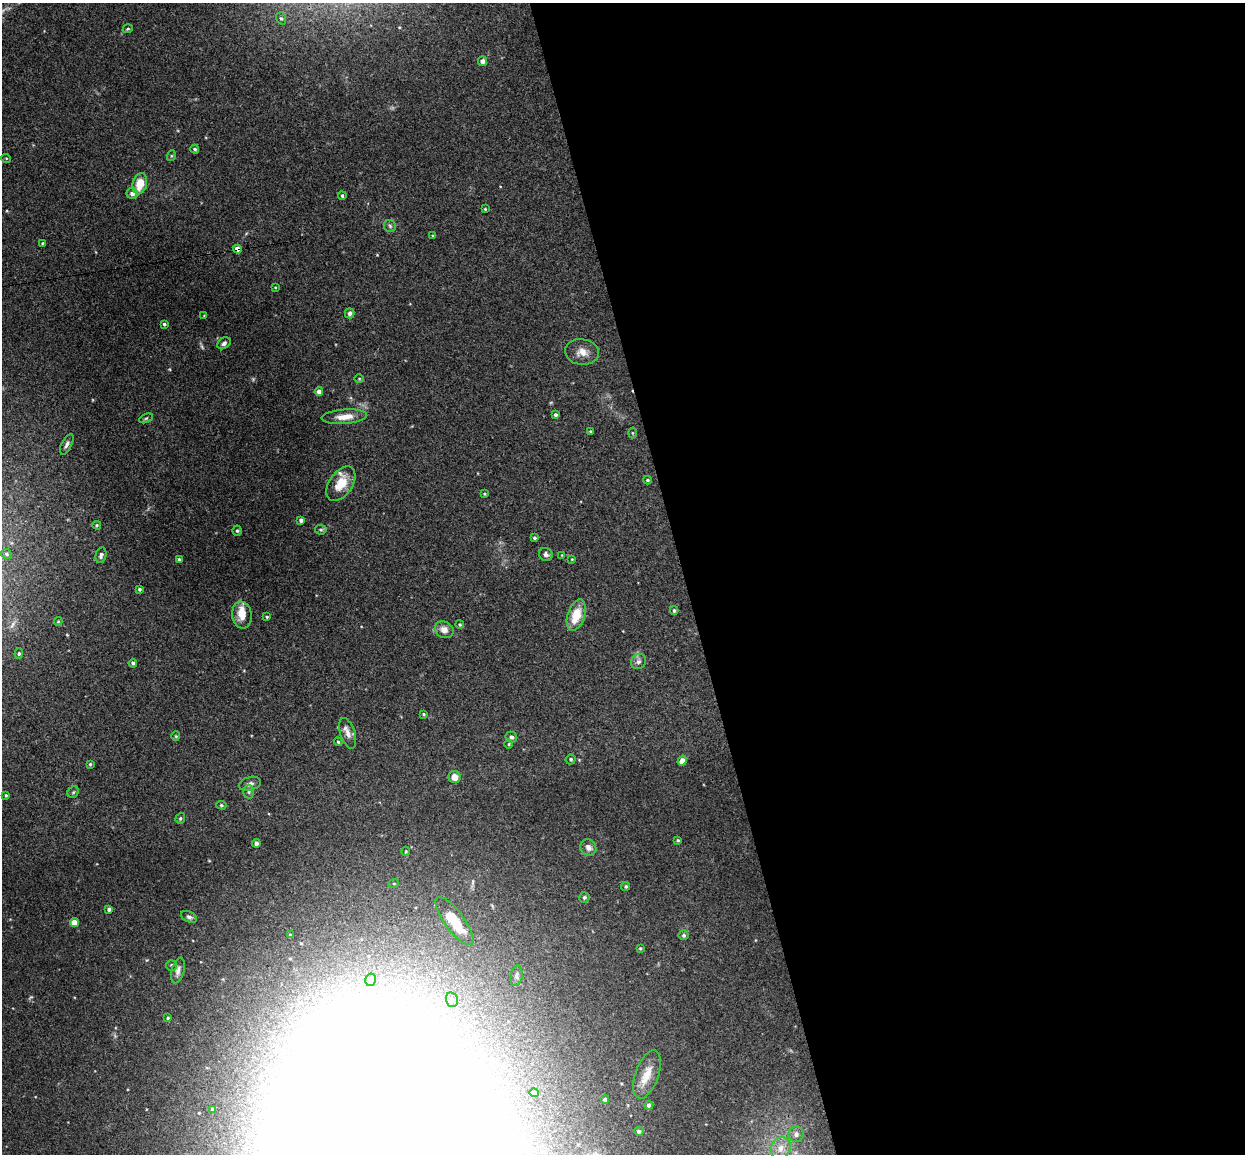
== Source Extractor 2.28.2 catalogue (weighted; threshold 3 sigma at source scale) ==
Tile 8 of 4 x 4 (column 4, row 2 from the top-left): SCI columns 3787-5029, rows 2456-3607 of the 5086 x 5029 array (HDU 1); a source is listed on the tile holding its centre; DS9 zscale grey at full resolution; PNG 1247 x 1156 px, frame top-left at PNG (2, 3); each listed source drawn as its Kron ellipse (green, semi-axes under 4 px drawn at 4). Shown black and unused: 45% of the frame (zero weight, under 3 of 4 exposures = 5% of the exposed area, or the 3 px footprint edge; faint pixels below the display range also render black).
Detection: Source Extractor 2.28.2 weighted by HDU 2 'WHT'; one run over the whole footprint, this tile lists its part. Background 0.0427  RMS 0.0043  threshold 0.0192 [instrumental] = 3 sigma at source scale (4.5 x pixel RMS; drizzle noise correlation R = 1.50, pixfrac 1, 0.05/0.05 arcsec/px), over >= 5 px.
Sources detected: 106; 2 too faint to see at this stretch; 6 inside a brighter object's white glare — neither listed nor drawn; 1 inside a brighter listed object's ellipse — not listed separately; the other 97 listed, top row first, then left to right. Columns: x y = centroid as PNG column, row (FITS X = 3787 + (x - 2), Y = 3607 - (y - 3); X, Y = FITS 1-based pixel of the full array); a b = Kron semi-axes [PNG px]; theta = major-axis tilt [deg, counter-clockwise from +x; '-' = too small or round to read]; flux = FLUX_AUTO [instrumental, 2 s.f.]
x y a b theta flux
281 18 6 5 - 0.77
128 29 5 3 - 0.44
482 61 5 4 - 1.9
195 149 4 4 - 0.64
171 156 5 3 - 0.47
6 158 5 3 - 0.32
140 184 11 7 77 7.8
132 193 6 5 - 1.8
342 196 4 3 - 0.6
485 209 3 3 - 0.4
390 226 6 6 - 0.84
433 236 3 2 - 0.36
42 243 3 3 - 0.32
237 249 4 4 - 3.2
275 287 4 3 - 0.31
350 313 5 5 - 1.1
204 316 3 3 - 0.32
164 324 3 3 - 0.71
224 343 7 5 36 1.1
582 352 17 13 -7 4.5
359 378 5 3 - 0.36
319 392 4 4 - 2.3
555 415 3 3 - 0.88
344 417 23 7 4 5
146 418 7 4 24 0.58
590 431 4 3 - 0.39
632 433 5 3 - 0.41
67 444 11 5 63 1.5
647 480 4 3 - 0.57
341 484 19 11 56 8.1
484 494 4 3 - 0.44
301 520 4 3 - 1.4
97 525 4 4 - 0.52
321 530 6 5 - 0.69
237 531 5 4 - 0.65
534 538 4 3 - 0.77
6 554 6 4 -24 0.62
546 554 7 6 - 1.4
101 555 8 5 77 1.3
562 555 3 3 - 0.27
572 559 3 2 - 0.27
179 560 3 3 - 0.67
139 589 4 3 - 0.62
674 610 4 3 - 0.72
242 615 13 10 -81 5.4
576 615 16 8 72 9.6
267 617 3 3 - 0.51
58 621 4 4 - 0.39
460 624 4 4 - 0.52
444 630 9 8 - 3.3
19 654 5 4 - 0.59
638 662 8 7 - 1.4
133 663 4 3 - 0.91
424 714 4 3 - 0.41
348 733 16 7 -72 2.7
176 736 4 4 - 0.47
511 737 6 5 - 1
338 742 4 4 - 0.58
509 744 5 3 - 0.4
571 759 5 5 - 0.65
682 761 5 4 - 2.9
90 764 3 3 - 0.47
455 777 6 6 - 3.4
250 784 11 6 14 1.7
73 792 6 5 - 0.64
249 792 7 5 89 0.84
6 795 3 3 - 0.48
221 805 5 4 - 0.58
180 818 6 4 70 0.63
678 840 4 4 - 0.52
256 843 4 4 - 1.7
588 848 8 7 - 2.2
406 851 5 3 - 0.48
394 883 5 3 - 0.4
626 886 4 4 - 0.65
584 897 5 5 - 0.8
109 909 4 3 - 1.4
189 917 9 5 -26 1.1
454 921 29 9 -54 9.9
74 923 4 4 - 6.7
290 935 4 3 - 0.76
684 935 5 5 - 0.91
640 948 4 4 - 0.37
172 965 5 5 - 0.7
178 970 13 6 75 1.8
517 976 10 6 81 1.1
371 980 6 5 - 1.2
452 1000 7 6 - 1.2
168 1018 3 3 - 0.42
647 1074 25 11 70 6.8
534 1093 4 4 - 1.3
605 1099 4 4 - 0.95
649 1105 4 4 - 1.5
212 1109 3 3 - 0.46
639 1131 5 4 - 1
796 1134 8 7 - 2
781 1148 11 9 63 4.3
Overlapping masked pixels (flux is a lower limit): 1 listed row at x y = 237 249